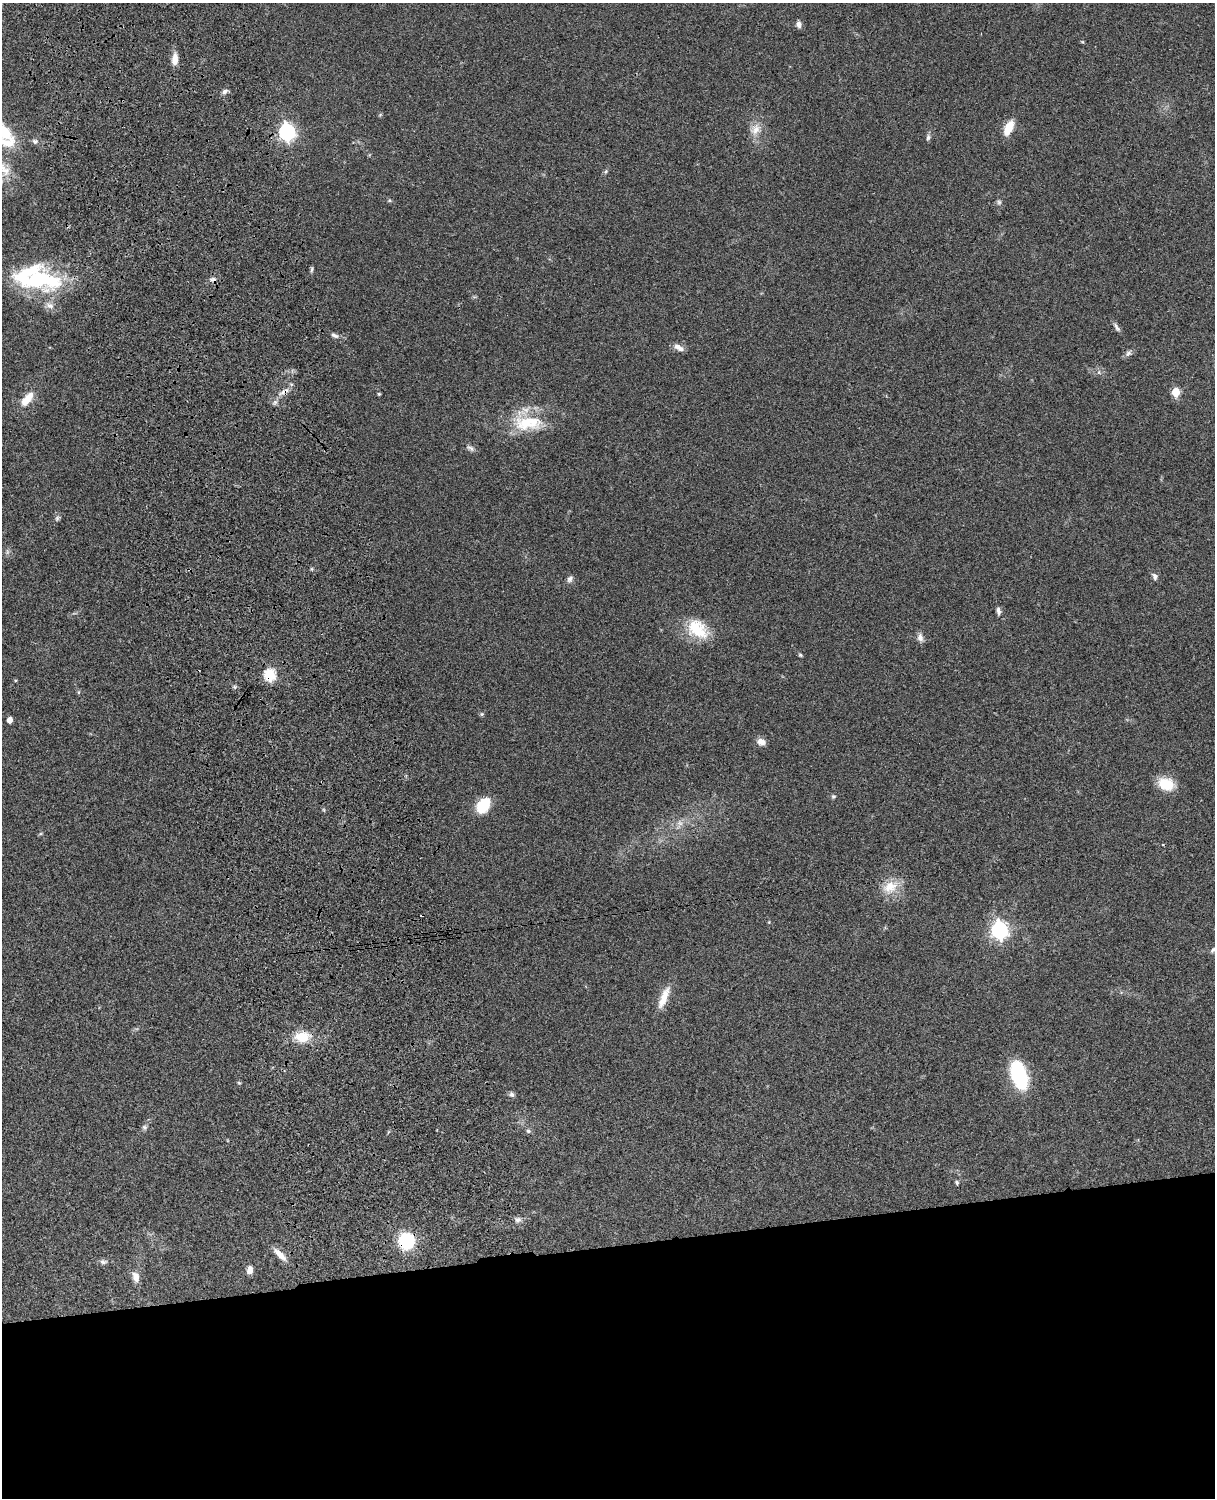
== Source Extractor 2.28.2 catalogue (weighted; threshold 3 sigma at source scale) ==
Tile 11 of 4 x 3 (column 3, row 3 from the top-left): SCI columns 2546-3758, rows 276-1771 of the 5089 x 4926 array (HDU 1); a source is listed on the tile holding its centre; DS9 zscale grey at full resolution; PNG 1217 x 1500 px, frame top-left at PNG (2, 3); no overlay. Shown black and unused: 17% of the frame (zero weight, under 3 of 4 exposures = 6% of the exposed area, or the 3 px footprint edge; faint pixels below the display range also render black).
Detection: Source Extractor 2.28.2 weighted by HDU 2 'WHT'; one run over the whole footprint, this tile lists its part. Background 0.0742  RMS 0.0058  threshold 0.0259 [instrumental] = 3 sigma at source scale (4.5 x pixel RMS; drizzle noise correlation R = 1.50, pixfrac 1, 0.05/0.05 arcsec/px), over >= 5 px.
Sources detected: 62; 3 inside a brighter listed object's ellipse — not listed separately; the other 59 listed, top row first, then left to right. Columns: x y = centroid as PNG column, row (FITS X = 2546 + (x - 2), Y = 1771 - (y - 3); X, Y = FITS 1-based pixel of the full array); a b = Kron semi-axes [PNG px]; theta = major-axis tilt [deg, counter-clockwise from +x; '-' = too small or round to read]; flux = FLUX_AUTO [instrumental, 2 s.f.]
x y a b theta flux
799 24 8 6 -82 2.3
175 59 15 7 86 5.1
224 91 8 6 41 1.6
1008 128 16 8 64 10
756 129 17 11 65 6.3
287 132 7 6 - 190
928 137 8 6 83 1.4
35 141 8 6 -17 1.6
7 143 19 11 -9 9.1
606 171 6 4 47 0.86
389 201 6 4 19 0.63
999 202 7 6 - 1.2
312 269 7 4 74 0.97
38 279 58 29 -10 59
213 279 8 6 -9 1.8
1116 327 15 5 -56 1.9
335 335 11 6 -28 1.9
679 347 13 7 -30 3.5
1128 353 9 7 30 1.9
283 392 18 7 28 4.2
1176 392 5 5 - 23
379 394 5 4 - 0.63
27 399 20 9 51 8.5
527 423 42 23 -5 27
470 448 11 5 -37 1.8
57 518 8 5 69 1.2
7 552 9 4 90 1.2
1155 576 10 7 -68 1.9
570 579 9 7 55 1.9
998 611 9 5 -82 2.1
697 629 31 21 -38 20
920 637 11 8 -82 2.7
800 655 6 4 -23 0.74
270 675 6 5 - 62
79 692 5 3 - 0.64
482 714 5 5 - 0.82
9 720 5 4 - 5
761 742 11 8 -14 3.5
1166 784 18 13 -23 14
833 796 6 5 - 0.95
483 805 17 12 55 16
680 823 9 6 -21 2.4
890 887 22 16 26 11
999 930 7 6 - 220
1213 950 10 6 39 1.5
664 998 31 9 67 8.9
302 1037 22 14 3 12
1019 1075 26 13 -72 56
239 1083 5 4 - 0.67
512 1094 7 6 - 1.5
144 1127 8 7 - 1.4
528 1131 6 6 - 1.2
957 1182 5 4 - 0.9
518 1220 9 7 3 2.1
406 1241 16 16 - 28
280 1254 21 7 -44 5.5
103 1262 10 6 -7 1.9
250 1270 9 5 85 3.9
136 1277 13 8 -77 4.6
Overlapping masked pixels (flux is a lower limit): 4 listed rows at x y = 213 279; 283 392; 270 675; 406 1241
Isophote crosses this tile's border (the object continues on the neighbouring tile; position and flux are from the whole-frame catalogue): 1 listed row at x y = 1213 950